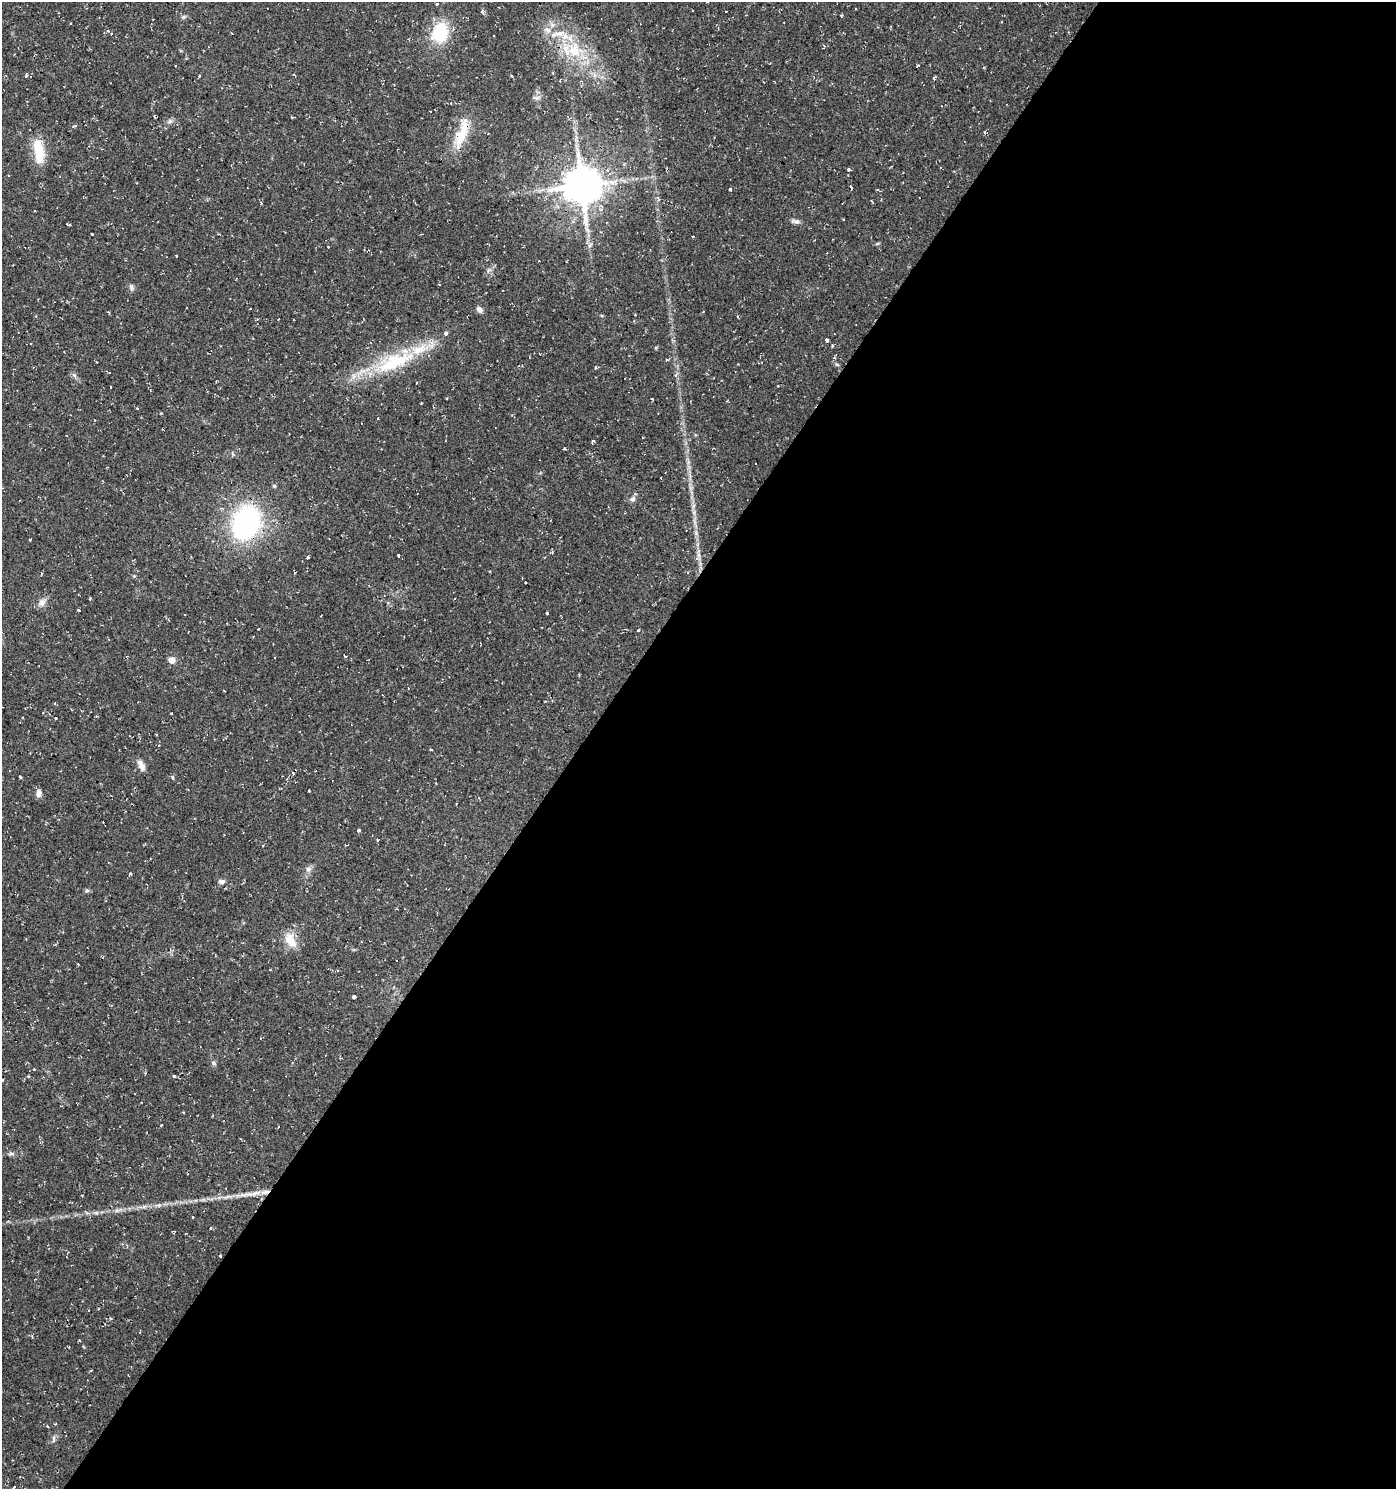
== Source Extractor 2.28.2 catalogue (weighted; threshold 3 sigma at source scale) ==
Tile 12 of 4 x 4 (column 4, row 3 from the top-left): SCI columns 4428-5821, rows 1489-2975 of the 6002 x 5958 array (HDU 1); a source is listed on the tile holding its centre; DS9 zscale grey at full resolution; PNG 1398 x 1491 px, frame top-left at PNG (2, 2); no overlay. Shown black and unused: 58% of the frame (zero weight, under 2 of 3 exposures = <1% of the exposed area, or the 3 px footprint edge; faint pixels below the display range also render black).
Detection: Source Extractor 2.28.2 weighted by HDU 2 'WHT'; one run over the whole footprint, this tile lists its part. Background 0.0337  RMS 0.004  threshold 0.0182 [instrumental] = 3 sigma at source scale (4.5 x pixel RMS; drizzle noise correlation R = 1.50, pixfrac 1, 0.0396/0.0396 arcsec/px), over >= 5 px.
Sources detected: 101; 9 cosmic-ray / hot-pixel residue — not listed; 3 inside a brighter listed object's ellipse — not listed separately; the other 89 listed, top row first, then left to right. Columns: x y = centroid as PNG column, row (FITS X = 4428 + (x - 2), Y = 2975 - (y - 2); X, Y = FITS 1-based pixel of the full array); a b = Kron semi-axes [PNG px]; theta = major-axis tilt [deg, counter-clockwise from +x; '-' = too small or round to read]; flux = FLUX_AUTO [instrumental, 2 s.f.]
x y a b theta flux
437 4 3 3 - 0.5
482 11 5 4 - 0.84
183 17 6 5 - 0.75
108 31 3 3 - 0.9
440 33 17 14 80 20
111 34 3 3 - 0.96
559 34 23 7 9 5.1
574 50 25 18 -80 15
175 66 3 2 - 0.45
918 66 3 3 - 0.98
26 75 3 3 - 1.1
934 78 4 3 - 0.94
430 111 2 2 - 0.39
170 121 7 4 71 0.76
985 132 4 3 - 0.47
461 134 44 13 73 11
39 151 34 12 -82 10
848 169 4 3 - 0.56
582 185 11 11 - 1200
851 187 4 3 - 0.55
730 189 3 3 - 2.3
261 203 3 3 - 0.35
601 210 5 5 - 0.99
796 221 13 5 -7 1.3
176 256 3 2 - 0.46
131 287 10 4 -73 0.92
479 310 8 6 -43 1.7
446 333 3 3 - 4.2
827 340 4 3 - 2
832 346 3 3 - 1.2
97 362 3 2 - 0.5
394 362 59 20 24 30
837 365 6 4 -20 0.53
595 368 5 3 - 0.41
110 372 3 3 - 6.7
74 375 6 5 - 0.83
778 386 3 2 - 0.66
447 398 3 2 - 0.32
652 399 3 2 - 0.49
137 408 3 3 - 0.81
378 418 3 2 - 0.43
593 441 5 3 - 0.58
274 486 5 4 - 0.58
633 499 8 6 34 1.2
246 522 31 24 64 69
30 540 3 3 - 0.77
398 555 2 2 - 0.34
699 555 7 4 -71 0.99
308 557 3 3 - 1.2
41 573 4 3 - 0.38
90 599 3 3 - 0.78
42 602 10 8 41 2.1
79 610 3 2 - 0.46
547 613 3 3 - 1.5
638 630 3 3 - 1
345 656 3 3 - 1.6
172 660 5 5 - 4.8
55 703 4 3 - 0.36
22 717 3 2 - 0.43
56 718 3 3 - 1.3
156 735 2 2 - 0.35
159 745 3 3 - 0.35
431 749 3 3 - 0.46
141 765 13 6 -66 2.6
20 776 3 3 - 0.48
172 777 4 4 - 0.74
39 793 10 7 81 1.8
358 830 3 3 - 8.1
308 869 7 7 - 1.2
131 874 5 3 - 0.49
222 881 8 5 0 1.4
87 891 7 5 19 0.67
290 940 18 11 -57 6.4
78 964 4 2 - 0.28
354 997 3 3 - 11
214 1063 6 5 - 0.74
28 1076 3 3 - 0.34
174 1076 3 3 - 1.3
2 1080 4 3 - 1.1
11 1153 7 4 -1 0.81
246 1194 26 6 6 4.4
211 1228 3 3 - 0.69
220 1256 3 3 - 1.8
110 1318 4 3 - 0.42
79 1340 3 3 - 0.98
84 1347 4 3 - 0.34
47 1426 3 3 - 1.9
54 1439 10 4 -85 0.91
14 1488 4 3 - 2.9
Overlapping masked pixels (flux is a lower limit): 3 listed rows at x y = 582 185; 246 522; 220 1256
Isophote crosses this tile's border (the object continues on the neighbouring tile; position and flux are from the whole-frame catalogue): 2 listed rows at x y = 2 1080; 14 1488
Unlisted compact peaks at least as high as the median listed source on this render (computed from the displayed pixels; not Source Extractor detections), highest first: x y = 564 448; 537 98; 489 270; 171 713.